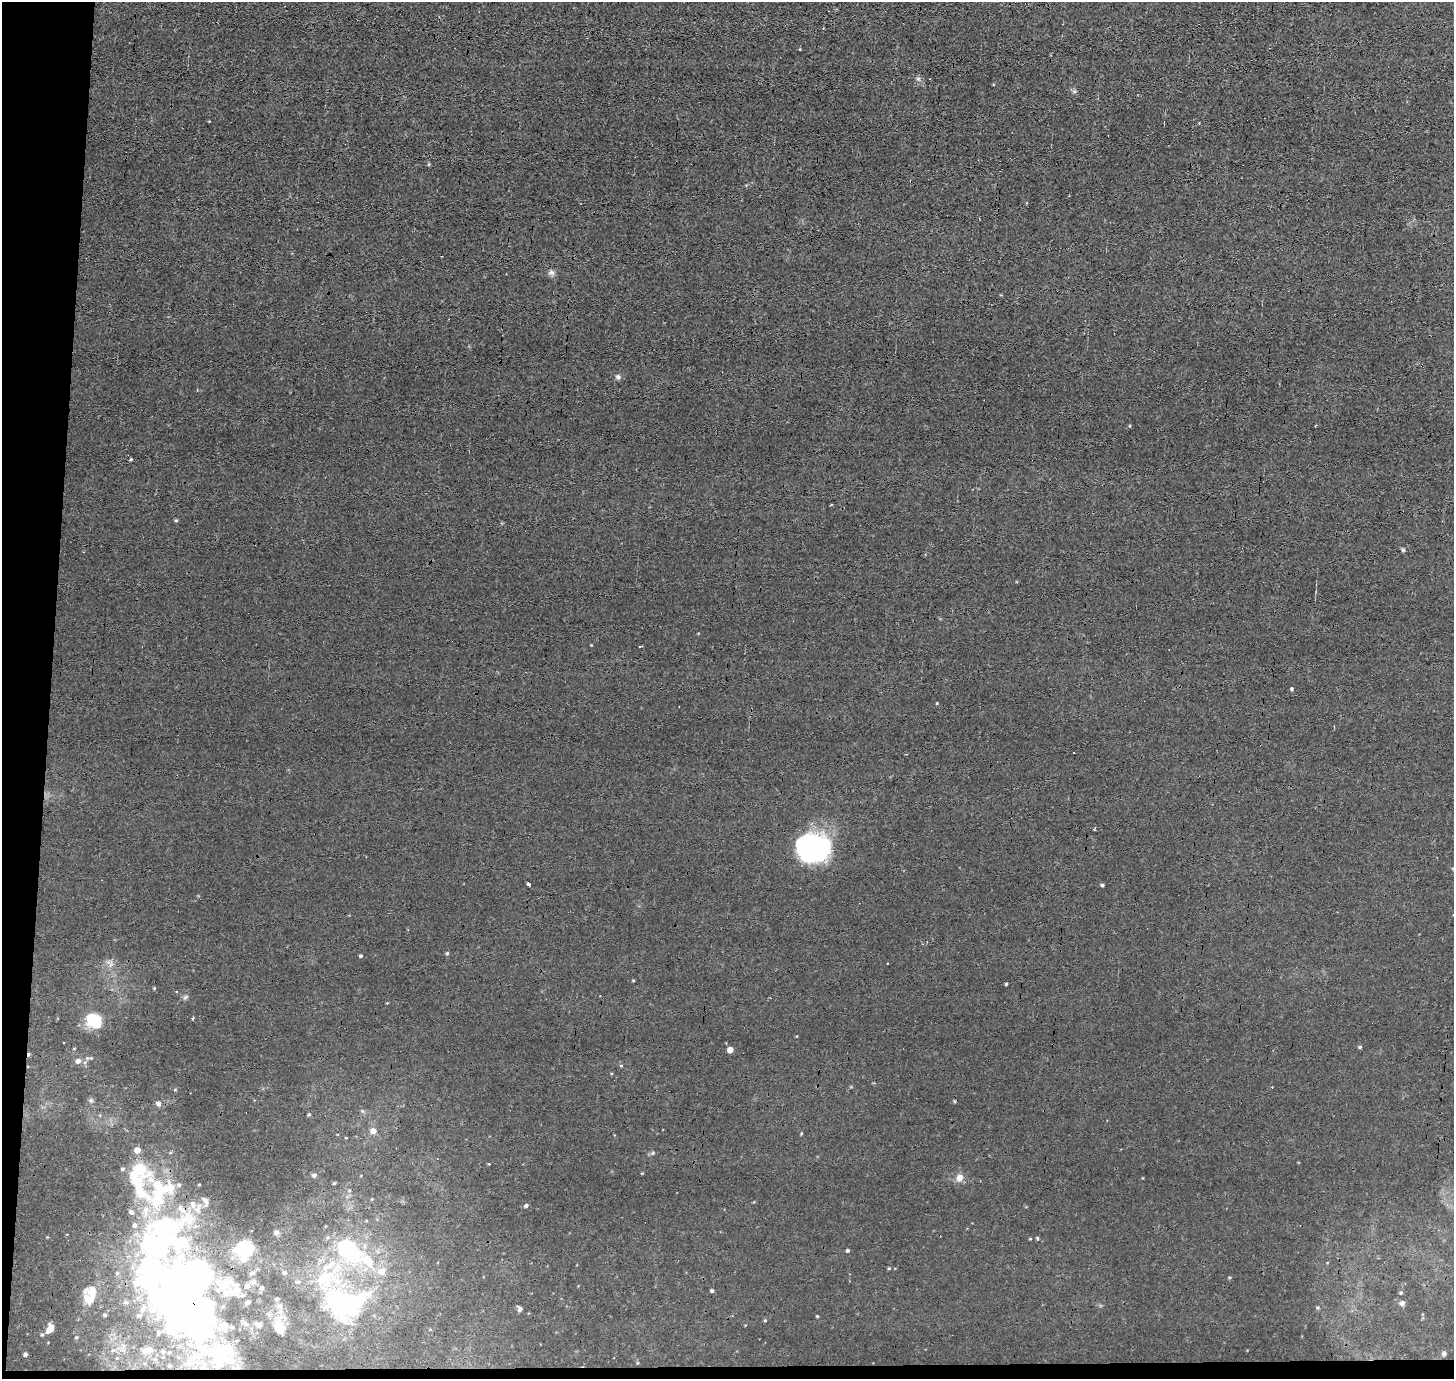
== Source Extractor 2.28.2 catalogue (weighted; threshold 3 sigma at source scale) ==
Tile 7 of 3 x 3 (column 1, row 3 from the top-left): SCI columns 1-1452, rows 154-1530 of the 4525 x 4500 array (HDU 1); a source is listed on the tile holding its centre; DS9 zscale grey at full resolution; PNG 1456 x 1381 px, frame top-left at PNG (2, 2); no overlay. Shown black and unused: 4% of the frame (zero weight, under 3 of 4 exposures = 1% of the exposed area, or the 3 px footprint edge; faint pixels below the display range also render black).
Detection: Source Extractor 2.28.2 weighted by HDU 2 'WHT'; one run over the whole footprint, this tile lists its part. Background 0.00943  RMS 0.0049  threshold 0.0222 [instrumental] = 3 sigma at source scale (4.5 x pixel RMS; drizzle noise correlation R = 1.50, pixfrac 1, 0.05/0.05 arcsec/px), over >= 5 px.
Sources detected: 95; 11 inside a brighter object's white glare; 3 cosmic-ray / hot-pixel residue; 1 long thin detection or spike segment (spike, bleed or trail) — not listed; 17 inside a brighter listed object's ellipse — not listed separately; the other 63 listed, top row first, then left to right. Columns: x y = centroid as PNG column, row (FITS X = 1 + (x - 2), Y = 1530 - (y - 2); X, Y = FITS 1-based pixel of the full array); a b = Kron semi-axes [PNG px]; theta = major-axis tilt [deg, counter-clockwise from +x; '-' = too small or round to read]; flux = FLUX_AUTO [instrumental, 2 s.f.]
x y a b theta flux
551 272 9 6 -18 1.4
618 377 6 6 - 1.1
131 459 4 3 - 0.48
176 520 5 3 - 0.55
1403 550 6 5 - 0.65
640 646 3 2 - 0.85
1291 689 3 3 - 2.2
937 703 4 2 - 0.34
813 850 34 23 9 69
529 884 4 3 - 1.6
1102 885 4 3 - 0.76
447 953 4 4 - 0.52
361 956 4 3 - 0.7
1006 984 3 3 - 0.47
154 988 4 4 - 0.44
193 1018 3 3 - 1.2
94 1021 18 14 -36 14
1360 1047 4 4 - 0.56
730 1050 4 4 - 5
78 1061 7 6 - 1.8
91 1100 6 4 -1 0.75
954 1101 5 3 - 0.44
158 1103 5 5 - 1.6
309 1115 4 3 - 0.57
373 1131 6 5 - 3.8
653 1153 4 4 - 0.55
141 1169 33 19 -47 17
314 1175 6 5 - 1.3
959 1177 9 9 - 3
334 1183 4 3 - 0.59
205 1201 14 6 -58 1.9
192 1204 8 6 -87 1.9
526 1205 4 4 - 0.85
190 1219 16 7 46 5.8
276 1232 7 5 43 0.98
1037 1238 5 3 - 0.59
155 1248 69 41 -76 86
244 1248 21 18 -77 16
847 1250 3 3 - 0.8
350 1251 38 21 -35 41
889 1268 4 3 - 0.43
284 1273 6 5 - 0.74
247 1286 6 5 - 1.6
262 1288 5 4 - 0.72
712 1291 4 4 - 0.74
1401 1293 4 4 - 0.63
243 1295 5 5 - 0.62
89 1299 19 15 66 6.7
1402 1303 6 6 - 1.3
338 1307 66 27 -69 47
519 1309 7 5 -69 1.2
192 1310 77 38 -26 210
105 1315 4 4 - 0.57
817 1316 4 3 - 0.41
279 1328 13 10 -53 5.5
50 1329 10 6 61 4.8
42 1335 5 4 - 0.62
113 1350 6 3 19 0.64
148 1350 6 4 5 7.3
163 1352 5 4 - 0.66
1444 1353 6 5 - 1
25 1354 5 4 - 1
189 1364 8 7 - 1.7
Overlapping masked pixels (flux is a lower limit): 1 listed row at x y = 192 1310
Isophote crosses this tile's border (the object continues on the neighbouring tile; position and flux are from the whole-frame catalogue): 1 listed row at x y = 1444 1353
Unlisted compact peaks at least as high as the median listed source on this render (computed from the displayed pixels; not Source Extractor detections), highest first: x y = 765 1320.